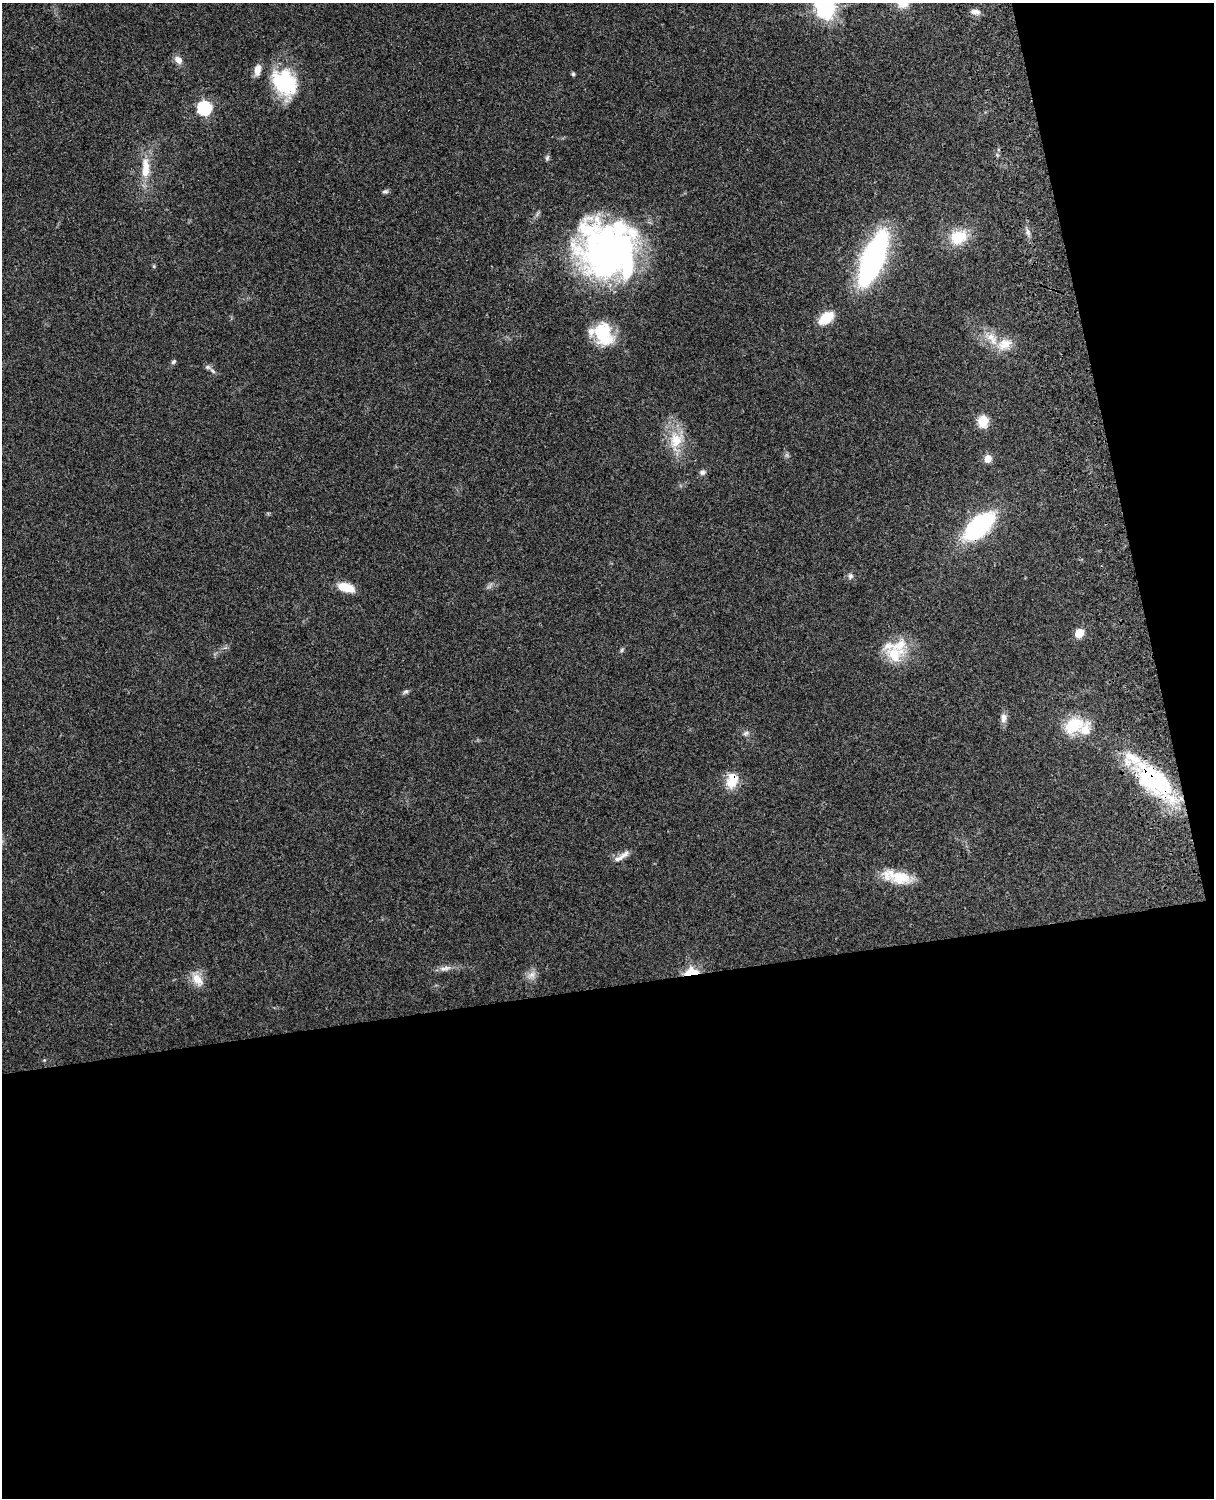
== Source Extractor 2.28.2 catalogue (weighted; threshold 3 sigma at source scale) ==
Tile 12 of 4 x 3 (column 4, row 3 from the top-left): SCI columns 3756-4967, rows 164-1659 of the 5088 x 4927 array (HDU 1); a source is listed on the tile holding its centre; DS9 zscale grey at full resolution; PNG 1216 x 1500 px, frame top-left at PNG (2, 3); no overlay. Shown black and unused: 39% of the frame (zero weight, under 3 of 4 exposures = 6% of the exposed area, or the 3 px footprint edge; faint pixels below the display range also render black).
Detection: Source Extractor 2.28.2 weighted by HDU 2 'WHT'; one run over the whole footprint, this tile lists its part. Background 0.208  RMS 0.0082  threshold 0.037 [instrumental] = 3 sigma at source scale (4.5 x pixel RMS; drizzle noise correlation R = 1.50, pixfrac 1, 0.05/0.05 arcsec/px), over >= 5 px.
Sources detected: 52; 1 inside a brighter object's white glare — not listed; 8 inside a brighter listed object's ellipse — not listed separately; the other 43 listed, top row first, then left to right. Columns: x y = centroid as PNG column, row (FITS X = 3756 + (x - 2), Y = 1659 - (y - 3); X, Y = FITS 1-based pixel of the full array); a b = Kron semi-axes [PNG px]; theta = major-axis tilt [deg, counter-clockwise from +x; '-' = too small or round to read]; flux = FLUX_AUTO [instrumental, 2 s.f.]
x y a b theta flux
825 8 8 7 - 430
975 12 14 6 -5 3.9
178 60 9 7 -46 5.9
257 70 14 7 79 6.6
573 74 5 4 - 1.2
286 84 39 23 -73 47
204 108 6 6 - 130
547 158 8 5 74 1.6
145 168 29 10 90 17
385 191 8 5 5 1.7
1028 232 9 5 -61 2.6
959 237 24 17 24 22
609 253 69 59 -36 300
873 258 37 14 68 260
154 266 6 3 73 0.87
826 318 13 8 39 26
603 333 29 21 -68 34
1004 344 20 14 23 13
174 361 7 5 45 1.5
213 371 10 4 -41 2
983 421 6 5 - 52
676 440 24 18 72 21
988 459 5 5 - 14
702 472 8 7 - 2.5
979 526 29 14 43 110
850 576 8 7 - 2.5
346 587 20 10 -16 14
1079 633 8 7 - 11
622 650 6 5 - 1.2
895 654 25 22 -2 26
405 691 8 5 22 1.8
1004 718 13 8 82 4.6
1073 725 20 14 30 31
746 733 8 6 32 2.2
732 780 21 14 77 15
1154 780 53 27 -39 100
621 856 25 6 33 6.2
899 877 35 15 -16 23
445 968 17 6 11 4.8
691 972 15 7 8 21
532 975 13 8 38 5.1
197 979 20 11 -53 10
44 1060 4 4 - 0.81
Overlapping masked pixels (flux is a lower limit): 4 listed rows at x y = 979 526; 732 780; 1154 780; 691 972
Isophote crosses this tile's border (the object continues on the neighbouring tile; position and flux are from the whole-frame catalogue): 1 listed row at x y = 825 8